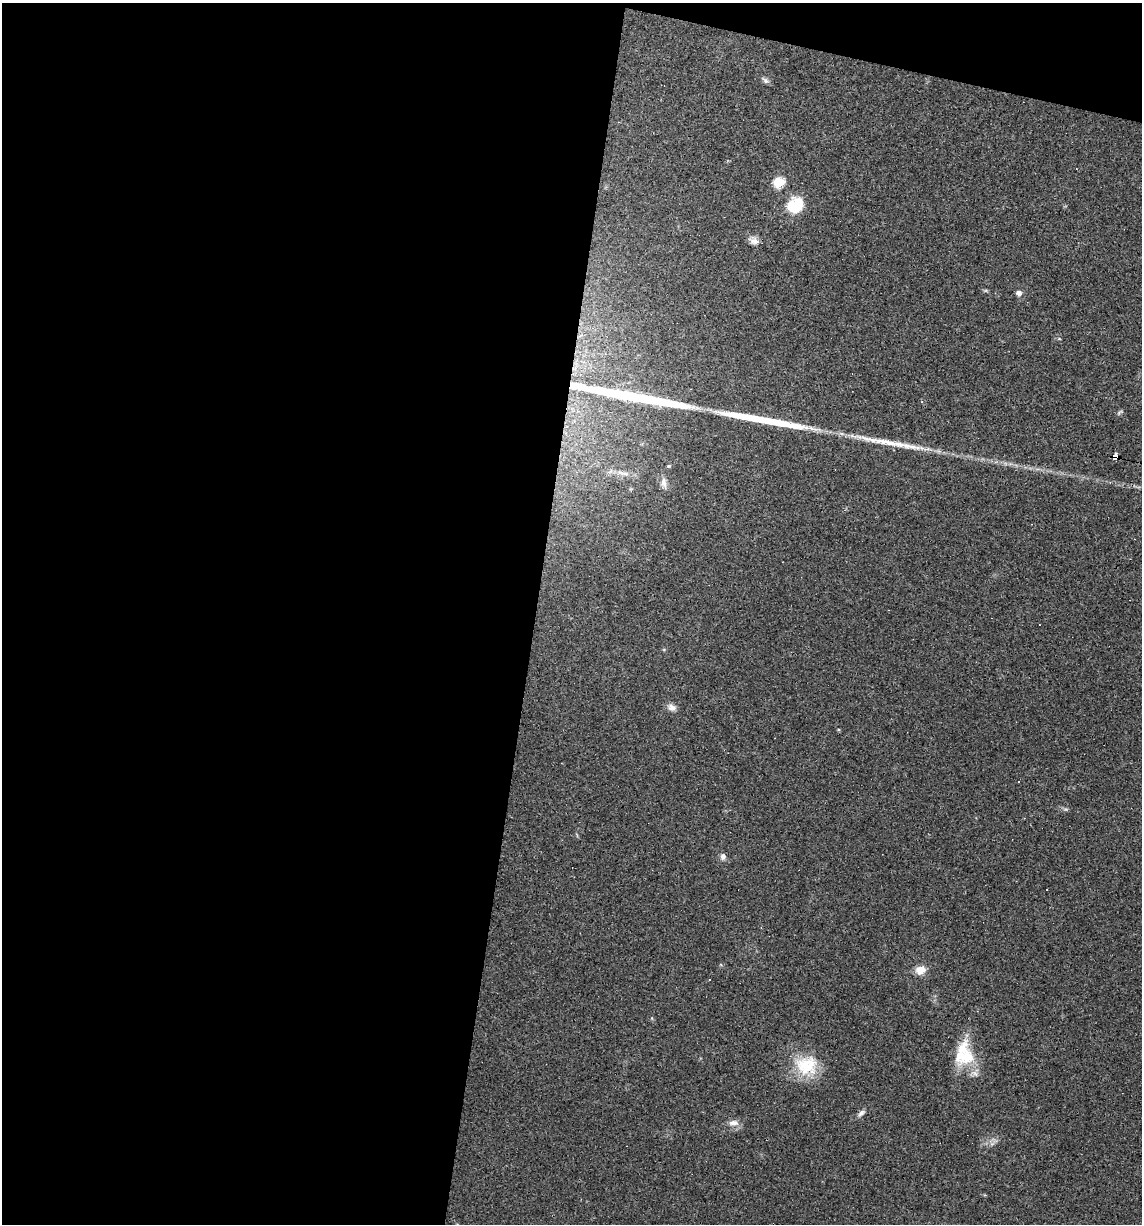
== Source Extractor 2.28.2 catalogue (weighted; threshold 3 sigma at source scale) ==
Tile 1 of 4 x 4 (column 1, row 1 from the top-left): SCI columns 114-1253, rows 3666-4887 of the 4907 x 4887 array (HDU 1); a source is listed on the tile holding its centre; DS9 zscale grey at full resolution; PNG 1144 x 1226 px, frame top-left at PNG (2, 3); no overlay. Shown black and unused: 49% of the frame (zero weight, under 3 of 4 exposures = <1% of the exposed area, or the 3 px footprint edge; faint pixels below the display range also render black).
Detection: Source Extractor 2.28.2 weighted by HDU 2 'WHT'; one run over the whole footprint, this tile lists its part. Background 0.0582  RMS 0.0049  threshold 0.022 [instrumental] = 3 sigma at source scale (4.5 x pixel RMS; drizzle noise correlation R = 1.50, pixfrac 1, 0.05/0.05 arcsec/px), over >= 5 px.
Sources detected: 24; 1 inside a brighter object's white glare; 3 cosmic-ray / hot-pixel residue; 3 long thin detections or spike segments (spike, bleed or trail) — not listed; the other 17 listed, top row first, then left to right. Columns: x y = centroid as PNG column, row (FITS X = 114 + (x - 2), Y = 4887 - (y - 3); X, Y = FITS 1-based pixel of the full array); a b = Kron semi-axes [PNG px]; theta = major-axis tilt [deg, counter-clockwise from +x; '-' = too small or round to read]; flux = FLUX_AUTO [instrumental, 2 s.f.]
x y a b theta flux
765 80 10 6 -39 1.4
779 182 6 5 - 31
795 206 19 16 44 15
754 241 13 9 -15 2.7
1019 293 6 5 - 2.1
922 402 4 3 - 0.48
1119 412 10 2 36 0.7
1115 456 6 4 -7 120
623 473 22 5 -10 3.9
664 483 14 7 -85 2.8
672 707 12 9 -24 2.6
723 856 7 6 - 2
920 970 12 9 20 5.1
967 1057 42 19 -81 20
806 1065 30 25 2 20
861 1113 10 6 45 1.7
733 1123 14 7 -1 2.9
Overlapping masked pixels (flux is a lower limit): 1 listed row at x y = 1115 456